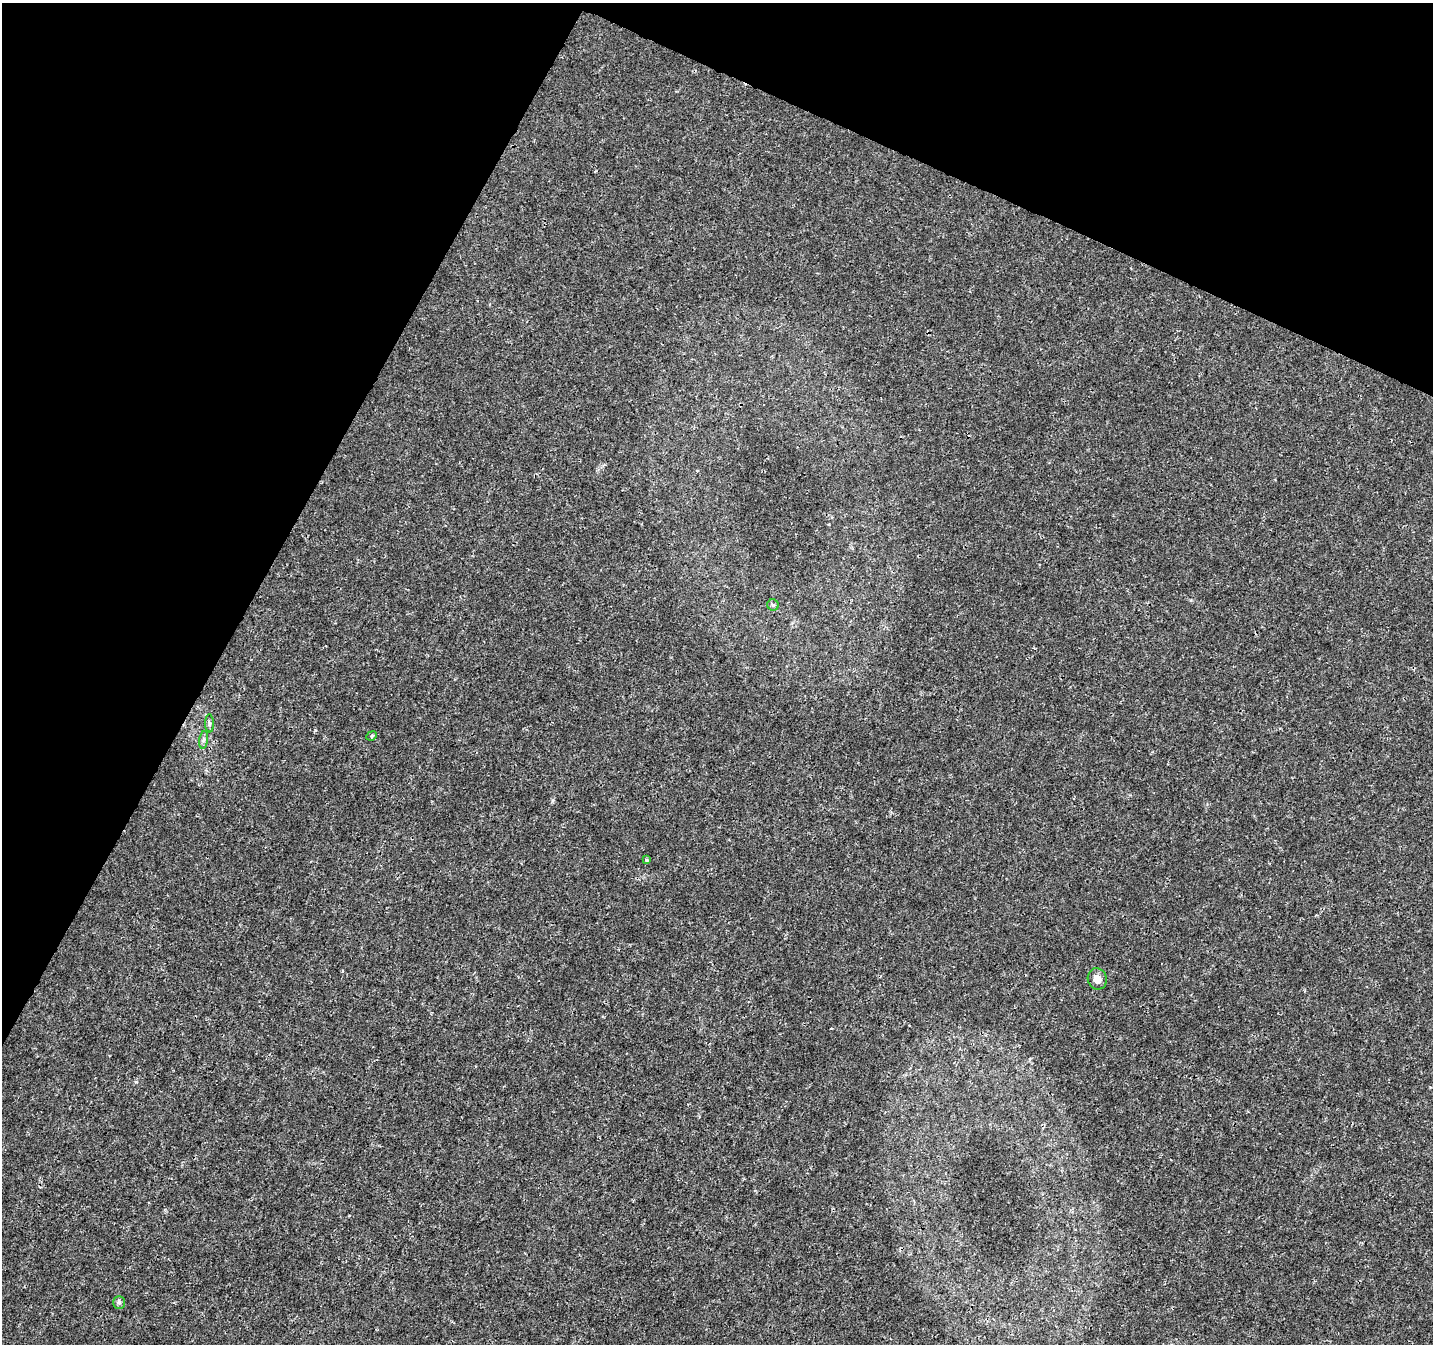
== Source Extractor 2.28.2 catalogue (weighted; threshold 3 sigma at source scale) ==
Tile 2 of 4 x 4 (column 2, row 1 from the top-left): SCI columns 1432-2862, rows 4226-5567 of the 5732 x 5835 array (HDU 1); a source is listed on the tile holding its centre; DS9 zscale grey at full resolution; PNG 1435 x 1346 px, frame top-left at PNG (2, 3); each listed source drawn as its Kron ellipse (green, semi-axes under 4 px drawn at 4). Shown black and unused: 25% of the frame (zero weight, under 3 of 4 exposures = <1% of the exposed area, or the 3 px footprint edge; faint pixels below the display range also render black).
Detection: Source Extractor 2.28.2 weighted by HDU 2 'WHT'; one run over the whole footprint, this tile lists its part. Background 0.001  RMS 9.2e-04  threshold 0.00415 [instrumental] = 3 sigma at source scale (4.5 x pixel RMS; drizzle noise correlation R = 1.50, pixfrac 1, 0.0396/0.0396 arcsec/px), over >= 5 px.
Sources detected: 7; all 7 listed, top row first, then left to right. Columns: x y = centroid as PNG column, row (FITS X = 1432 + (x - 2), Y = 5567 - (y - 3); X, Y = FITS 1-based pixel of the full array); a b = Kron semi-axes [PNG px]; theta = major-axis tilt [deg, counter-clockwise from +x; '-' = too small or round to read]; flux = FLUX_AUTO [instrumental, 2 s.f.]
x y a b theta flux
773 605 6 5 - 0.16
210 723 9 4 -90 0.2
372 736 5 4 - 0.14
204 740 9 4 81 0.22
646 860 3 3 - 0.15
1097 979 11 9 -70 0.74
119 1302 6 5 - 0.19